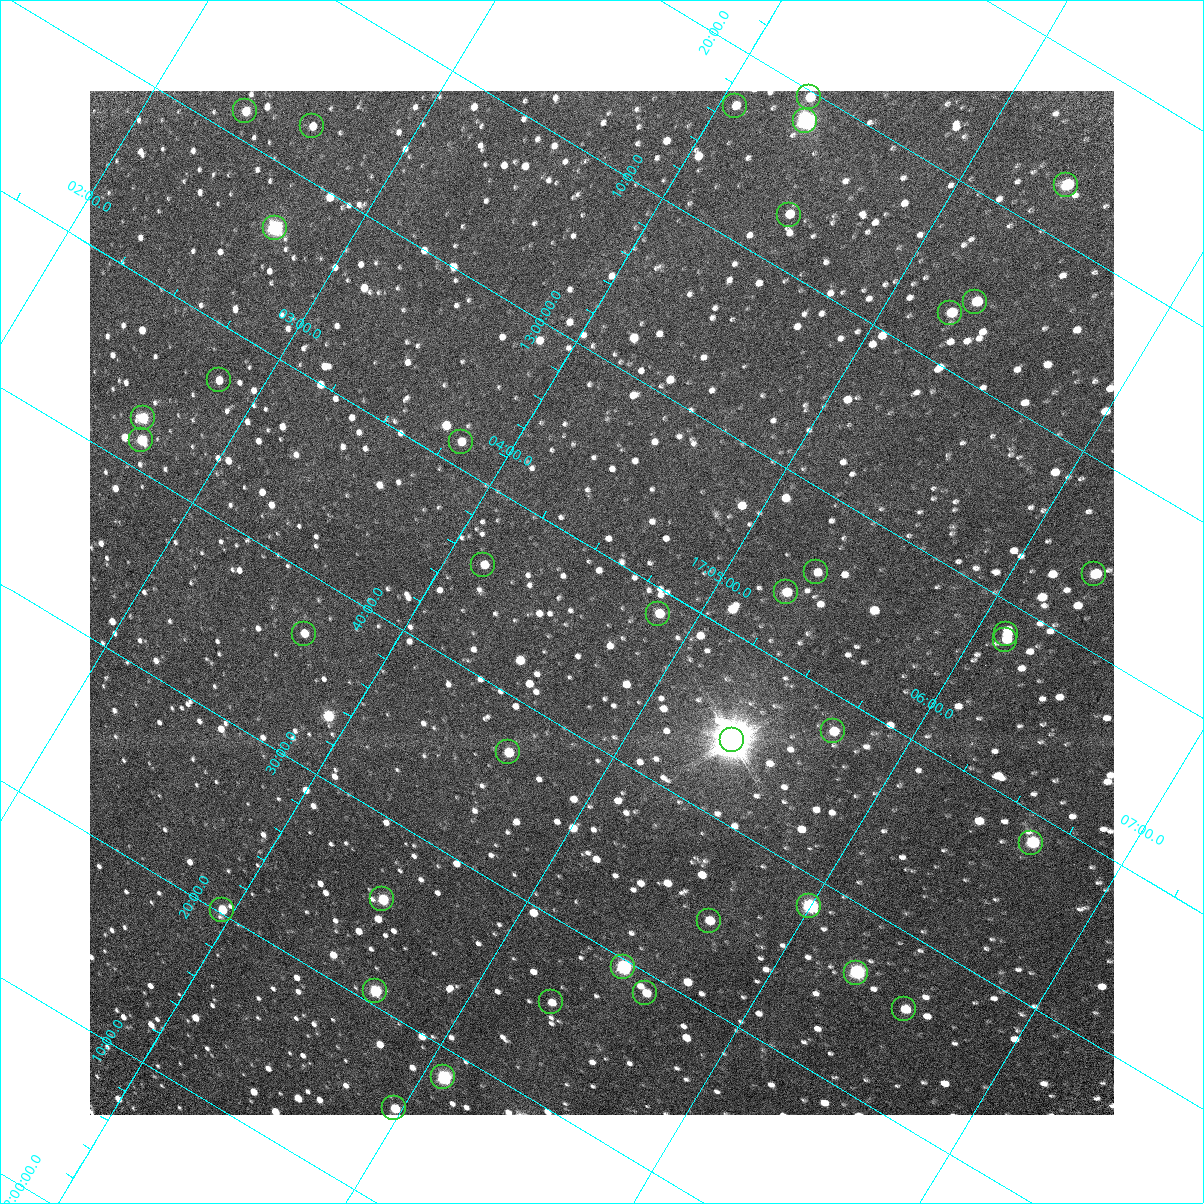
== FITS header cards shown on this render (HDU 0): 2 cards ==
NAXIS1  =                 1024 / Required FITS header
NAXIS2  =                 1024 / Required FITS header

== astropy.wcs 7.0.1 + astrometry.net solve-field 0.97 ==
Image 1024 x 1024 px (HDU 0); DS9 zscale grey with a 90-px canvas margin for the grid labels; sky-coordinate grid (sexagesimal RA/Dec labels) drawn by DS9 from the SOLVED WCS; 38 Tycho-2 reference stars matched to detected sources circled (green)
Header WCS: RA---TAN/DEC--TAN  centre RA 17:04:38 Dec +12:47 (256.16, +12.79 deg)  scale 3.57 arcsec/px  FOV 60.9' x 60.9'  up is -31 deg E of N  parity flipped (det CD > 0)
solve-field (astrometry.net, Tycho-2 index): VERIFIED the header's WCS against the Tycho-2 star catalogue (verified at 4 index scales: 10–38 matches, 0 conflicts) and refined it, rather than solving blind
Solved WCS: RA---TAN-SIP/DEC--TAN-SIP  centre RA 17:04:38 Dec +12:48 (256.16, +12.79 deg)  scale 3.57 arcsec/px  FOV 60.9' x 60.9'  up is -31 deg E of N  parity flipped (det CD > 0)
The solver's refit moves the header's centre by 1.3 arcsec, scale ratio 1.001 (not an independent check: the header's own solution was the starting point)
Tycho-2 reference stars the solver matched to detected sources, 38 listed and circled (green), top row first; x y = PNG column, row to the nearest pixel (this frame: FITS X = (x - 90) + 1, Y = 1024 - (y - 91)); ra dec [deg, ICRS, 3 dp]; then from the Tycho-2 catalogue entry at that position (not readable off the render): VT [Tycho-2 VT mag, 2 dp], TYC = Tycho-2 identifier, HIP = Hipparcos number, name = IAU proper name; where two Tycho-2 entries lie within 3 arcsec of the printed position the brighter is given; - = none
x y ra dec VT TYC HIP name
809 97 256.075 +13.327 11.03 988-1435-1 - -
735 106 256.015 +13.282 12.12 988-539-1 - -
245 111 255.591 +13.026 11.11 984-562-1 - -
805 121 256.084 +13.305 8.82 988-1312-1 - -
312 126 255.657 +13.048 11.70 984-1492-1 - -
1066 185 256.346 +13.384 9.77 988-444-1 - -
789 215 256.119 +13.217 11.48 988-1519-1 - -
275 228 255.678 +12.942 8.40 984-851-1 83399 -
975 302 256.328 +13.238 10.54 988-1880-1 - -
950 313 256.311 +13.216 10.57 988-1445-1 - -
219 380 255.709 +12.784 12.11 984-152-1 - -
143 418 255.663 +12.713 10.50 984-217-1 - -
141 440 255.673 +12.694 10.39 984-1057-1 - -
461 442 255.952 +12.856 11.81 984-1155-1 - -
483 565 256.036 +12.763 11.44 984-680-1 - -
816 572 256.331 +12.927 11.94 984-1956-1 - -
1094 574 256.574 +13.067 10.37 984-29-1 - -
786 592 256.314 +12.894 11.03 984-123-1 - -
658 614 256.214 +12.811 11.08 984-976-1 - -
304 634 255.916 +12.613 11.31 984-548-1 - -
1006 634 256.528 +12.971 11.85 984-1247-1 - -
1005 640 256.530 +12.966 11.63 984-140-1 - -
833 731 256.428 +12.800 10.61 984-81-1 - -
732 740 256.345 +12.741 4.89 984-2436-1 83613 -
508 752 256.156 +12.617 10.57 984-293-1 - -
1031 843 256.660 +12.807 9.63 985-579-1 - -
382 899 256.123 +12.427 10.31 984-389-1 - -
809 906 256.499 +12.639 8.54 984-2205-1 83663 -
222 910 255.989 +12.337 10.91 984-1004-1 - -
709 921 256.419 +12.576 10.78 984-452-1 - -
623 967 256.368 +12.492 8.44 984-801-1 83627 -
856 973 256.575 +12.607 8.60 984-25-1 83691 -
375 991 256.165 +12.346 9.76 984-1670-1 - -
645 993 256.401 +12.482 11.44 984-280-1 - -
551 1002 256.324 +12.426 11.80 984-2157-1 - -
904 1009 256.635 +12.600 11.03 985-1537-1 - -
443 1077 256.270 +12.308 9.11 984-2229-1 - -
394 1108 256.243 +12.256 10.81 984-617-1 - -